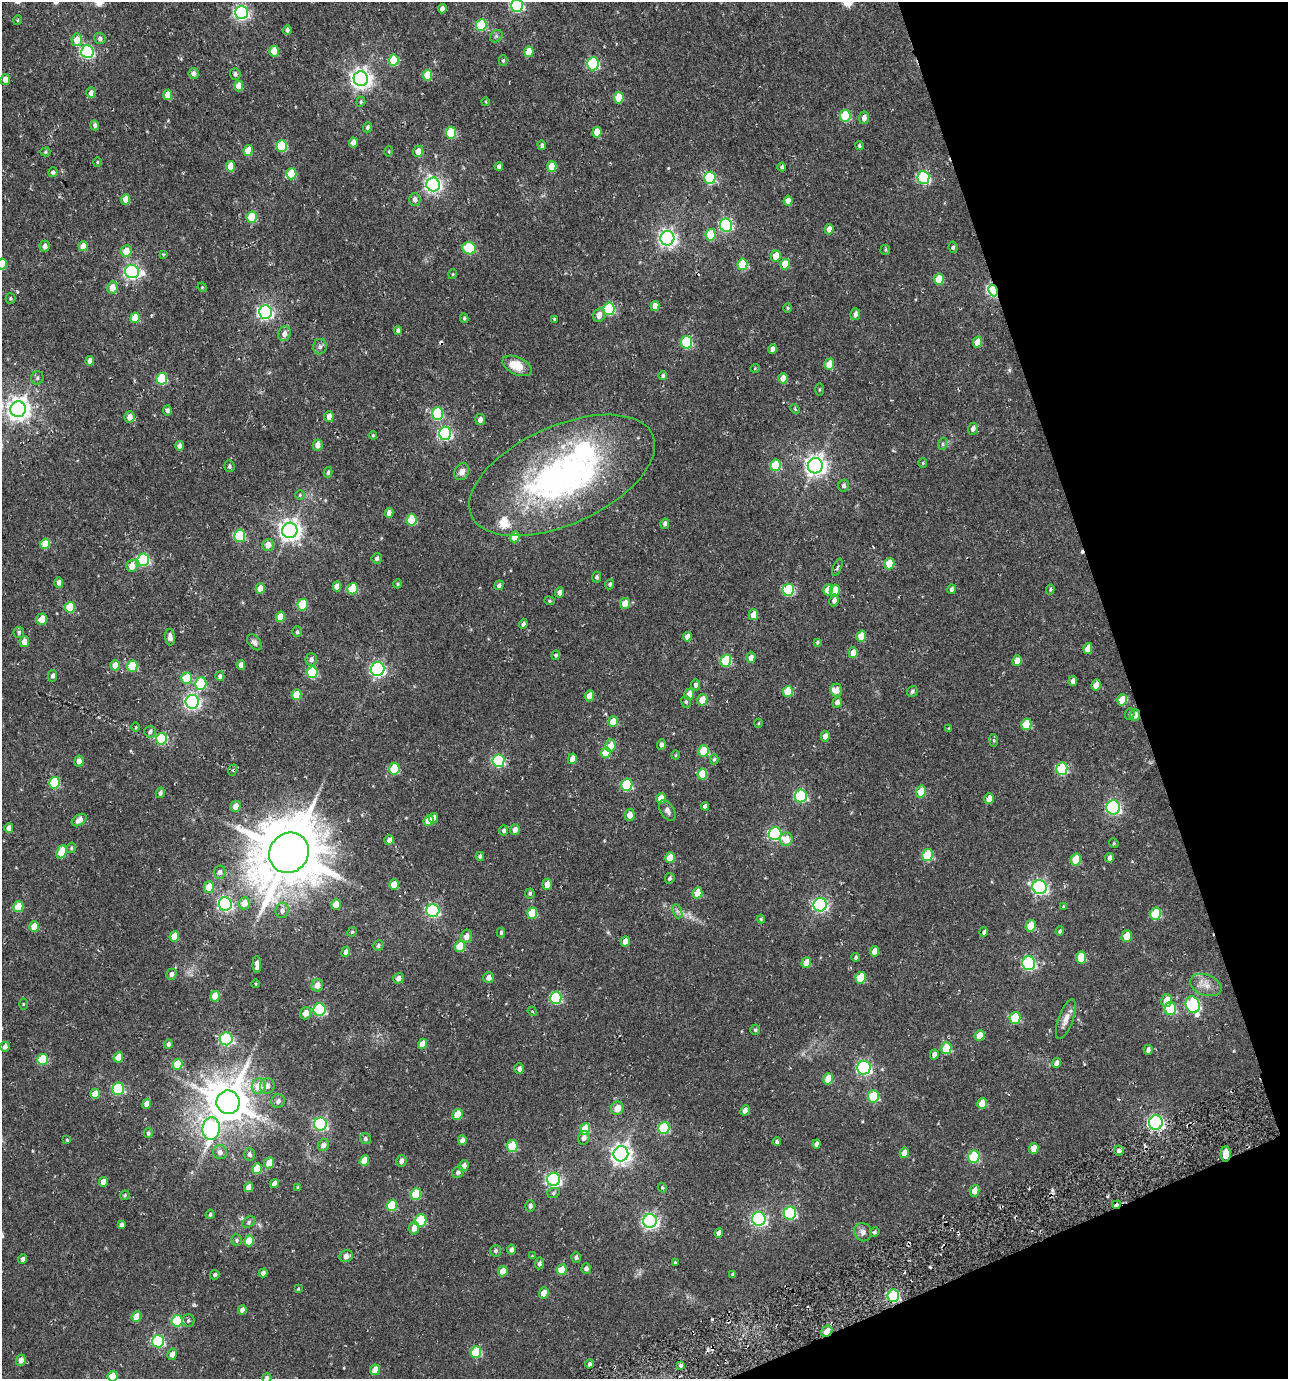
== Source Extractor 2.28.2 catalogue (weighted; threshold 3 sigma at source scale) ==
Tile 12 of 4 x 4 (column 4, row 3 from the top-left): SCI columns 3957-5242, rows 1383-2759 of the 5408 x 5588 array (HDU 1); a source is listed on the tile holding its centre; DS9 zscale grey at full resolution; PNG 1290 x 1381 px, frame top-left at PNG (2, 2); each listed source drawn as its Kron ellipse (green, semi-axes under 4 px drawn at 4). Shown black and unused: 17% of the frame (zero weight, under 2 of 3 exposures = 3% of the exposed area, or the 3 px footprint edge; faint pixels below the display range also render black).
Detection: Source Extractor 2.28.2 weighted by HDU 2 'WHT'; one run over the whole footprint, this tile lists its part. Background 0.014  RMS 0.0038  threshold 0.017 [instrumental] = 3 sigma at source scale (4.5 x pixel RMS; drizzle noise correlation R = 1.50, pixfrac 1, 0.0396/0.0396 arcsec/px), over >= 5 px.
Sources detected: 427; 1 too faint to see at this stretch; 3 cosmic-ray / hot-pixel residue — neither listed nor drawn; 3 inside a brighter listed object's ellipse — not listed separately; the other 420 listed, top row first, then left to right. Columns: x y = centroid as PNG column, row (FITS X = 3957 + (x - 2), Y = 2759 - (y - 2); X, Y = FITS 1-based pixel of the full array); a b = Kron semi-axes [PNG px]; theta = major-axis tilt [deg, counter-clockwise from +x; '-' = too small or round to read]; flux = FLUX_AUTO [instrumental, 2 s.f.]
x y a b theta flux
517 5 6 6 - 54
442 9 4 4 - 1.6
241 13 6 6 - 85
18 20 5 3 - 0.35
481 25 6 5 - 18
287 30 4 4 - 0.96
496 36 7 5 45 0.79
100 38 6 6 - 1.2
77 40 6 5 - 5
274 51 5 4 - 7.2
87 52 6 6 - 63
529 52 5 4 - 5.8
394 60 5 5 - 12
503 61 5 4 - 0.5
593 64 6 6 - 37
194 73 5 5 - 1.5
235 74 6 5 - 0.97
427 75 5 4 - 8.4
5 79 5 4 - 2
361 79 7 7 - 210
239 86 5 4 - 4
91 93 5 4 - 1.7
168 95 5 4 - 5.4
619 98 5 5 - 9.3
361 102 5 4 - 0.47
486 102 4 3 - 0.31
845 116 6 5 - 19
864 118 6 5 - 1.7
95 125 5 4 - 1
368 127 5 4 - 0.68
597 132 5 4 - 4.7
451 133 6 5 - 16
353 142 5 4 - 2.4
542 145 5 4 - 0.85
859 145 4 4 - 0.64
282 146 6 5 - 18
248 150 5 4 - 7.1
389 151 5 3 - 0.37
418 151 6 5 - 3
45 152 5 4 - 0.47
97 162 4 4 - 0.4
230 166 5 4 - 6.4
499 166 4 4 - 0.78
552 167 5 4 - 6.3
782 167 4 3 - 0.69
53 172 5 4 - 0.82
291 174 5 5 - 14
923 177 6 6 - 43
710 178 6 5 - 31
433 184 7 6 - 120
126 199 5 4 - 3.5
415 200 6 5 - 1.7
788 201 5 4 - 3.4
252 217 5 5 - 15
726 225 6 6 - 48
829 229 5 4 - 2.9
710 235 6 5 - 12
667 238 7 7 - 140
45 246 5 5 - 1.8
83 246 5 4 - 5
953 247 6 4 -80 0.56
469 248 7 6 - 22
885 250 5 4 - 0.44
126 251 6 5 - 5.2
163 254 4 3 - 0.42
776 256 6 5 - 5
2 264 5 4 - 9.8
742 264 6 5 - 11
785 264 5 4 - 6.7
132 272 7 6 - 99
453 274 5 3 - 0.3
939 279 5 5 - 7.8
112 287 6 5 - 4
202 287 5 4 - 0.34
993 290 6 4 -63 54
10 298 5 5 - 0.54
655 306 5 4 - 2.6
787 308 5 3 - 0.38
609 309 6 5 - 27
265 312 6 6 - 97
855 314 6 5 - 1.5
599 315 7 5 75 2.7
135 318 5 4 - 7.4
464 318 5 4 - 0.58
554 319 4 3 - 0.34
398 331 4 4 - 0.99
284 334 7 6 - 2.1
686 342 6 5 - 25
977 342 5 4 - 4.8
320 347 8 6 76 1.1
772 349 5 4 - 1.8
90 361 5 4 - 1.7
829 364 6 5 - 5.2
517 366 15 8 -26 6.8
755 368 5 3 - 0.3
663 375 4 4 - 0.66
37 378 7 6 - 0.9
783 378 5 4 - 4.1
162 379 6 5 - 22
819 390 6 3 89 0.43
18 409 8 7 - 270
795 409 5 3 - 0.36
168 410 5 4 - 0.95
438 414 6 5 - 25
129 417 6 5 - 2.9
329 417 5 4 - 2.5
480 420 5 5 - 2.1
973 429 6 5 - 1.3
445 433 6 6 - 61
373 435 4 3 - 0.43
942 444 6 4 71 0.58
318 445 5 5 - 2.6
179 446 5 4 - 1.7
923 463 5 4 - 0.4
775 465 6 5 - 15
229 466 6 5 - 0.73
815 466 8 7 - 230
328 472 5 4 - 0.82
462 472 9 7 62 2.3
562 475 99 49 24 120
844 485 6 5 - 1
300 495 5 4 - 0.42
389 513 5 4 - 1.7
411 520 6 5 - 14
665 524 5 4 - 1.1
290 530 8 7 - 240
240 536 6 5 - 20
515 537 5 4 - 6.7
45 544 5 4 - 7.9
268 545 6 5 - 3.1
377 558 5 5 - 1.1
143 560 6 6 - 42
889 564 5 5 - 5.9
132 566 6 5 - 3.9
837 567 9 3 68 0.63
596 577 5 4 - 0.72
59 583 5 4 - 1.4
398 584 4 4 - 0.46
610 584 5 4 - 0.68
499 585 5 4 - 1.1
337 586 5 4 - 2.8
260 588 5 4 - 4.5
352 589 5 5 - 15
952 589 5 4 - 0.99
1050 589 5 4 - 0.5
788 590 6 5 - 27
828 590 5 4 - 4.3
835 590 6 5 - 5
559 592 5 4 - 1.7
834 600 6 4 80 1.6
549 601 5 4 - 0.45
625 604 5 5 - 4.1
303 605 6 5 - 14
70 607 5 5 - 13
753 615 5 4 - 3.1
280 617 5 4 - 7.5
42 619 6 5 - 6.3
523 624 5 4 - 1.1
297 632 5 5 - 0.72
19 633 5 5 - 0.74
861 636 6 4 72 6
170 637 8 5 -86 2.1
687 637 5 4 - 2.2
24 642 5 4 - 2.9
254 642 9 5 -49 1.1
817 642 4 3 - 0.55
1088 648 5 4 - 3.7
853 653 5 4 - 5
556 655 5 4 - 0.55
751 658 5 4 - 2.1
311 659 6 6 - 1.4
726 661 6 5 - 22
1017 661 5 4 - 3.2
115 665 5 4 - 5.1
241 665 5 4 - 2.1
132 666 5 5 - 14
378 669 7 6 - 84
312 672 6 5 - 23
53 676 6 4 83 1.2
220 676 5 4 - 1
187 678 5 5 - 9.6
1073 681 5 4 - 1.6
201 684 6 5 - 23
696 685 5 4 - 1.1
1096 685 5 4 - 3.9
836 690 6 5 - 2.4
788 691 5 5 - 9
912 691 6 5 - 0.85
689 694 5 5 - 3.6
297 695 5 5 - 7.1
589 696 5 4 - 2.8
702 700 6 5 - 5.4
1122 700 6 5 - 6.8
192 702 7 6 - 110
686 702 6 5 - 0.62
837 702 5 4 - 1.2
1130 714 6 5 - 0.66
1135 715 6 5 - 2.4
613 722 5 4 - 7.5
758 723 4 3 - 0.3
1026 724 6 5 - 10
136 727 5 3 - 0.35
949 729 4 3 - 0.46
150 732 6 5 - 1
825 736 5 4 - 1.9
161 739 6 5 - 21
994 740 6 3 -82 0.45
661 744 5 4 - 1.1
610 745 6 5 - 3.3
703 751 6 5 - 9.5
606 753 6 5 - 8.5
676 755 5 3 - 0.36
572 759 5 4 - 2.8
714 759 5 4 - 0.53
79 761 5 5 - 2.2
498 761 6 6 - 42
394 769 6 5 - 16
1062 769 6 5 - 26
233 770 6 3 72 0.57
702 774 5 5 - 8.6
54 783 6 5 - 21
627 785 6 5 - 23
921 792 6 5 - 7.1
160 793 5 4 - 1.1
801 796 6 6 - 37
661 798 5 4 - 5.2
989 799 5 4 - 2.9
236 806 5 5 - 3
705 806 4 4 - 1.4
1113 807 7 7 - 71
667 810 11 7 -59 1.6
630 815 6 5 - 3
433 818 5 4 - 2.5
79 820 8 5 33 2.8
429 821 6 5 - 4.8
9 828 5 4 - 2
504 830 5 4 - 0.91
515 830 5 5 - 1.9
775 834 6 6 - 51
786 839 6 6 - 4.8
389 840 5 5 - 1.5
1114 843 5 4 - 0.46
71 848 5 4 - 0.51
62 852 7 5 68 7.4
289 853 21 19 52 2700
927 855 6 5 - 19
480 856 4 3 - 0.7
670 858 5 4 - 5.9
1110 858 5 4 - 1.4
1076 860 6 5 - 9.6
220 872 6 6 - 1.4
670 878 5 4 - 0.74
547 884 5 5 - 2.9
394 885 5 4 - 6.6
209 887 6 5 - 5.8
1040 887 7 7 - 91
530 893 5 5 - 0.85
698 893 5 4 - 6.7
244 903 6 5 - 3.9
225 904 7 6 - 78
336 905 5 4 - 6.1
820 905 7 6 - 73
18 907 5 5 - 9.9
1063 907 4 3 - 0.36
282 910 8 6 80 1.5
433 910 6 6 - 57
677 911 7 4 -71 0.91
532 913 5 5 - 10
1155 914 6 5 - 17
761 919 4 4 - 0.38
34 926 5 4 - 5.9
1031 926 6 5 - 5.7
1060 931 5 4 - 0.49
352 932 5 4 - 0.45
501 932 5 4 - 0.67
984 932 5 4 - 0.82
174 936 5 4 - 4.9
466 936 7 5 73 2.4
1127 936 6 5 - 6.4
625 941 5 4 - 3.1
378 946 5 5 - 0.67
460 946 5 5 - 10
874 951 5 4 - 2.7
346 952 5 4 - 1.3
856 957 4 3 - 0.8
1081 958 6 5 - 8.5
806 963 5 4 - 3.9
1029 963 7 6 - 60
257 965 8 4 -90 2.1
172 974 5 5 - 1.4
489 977 6 5 - 1.9
398 978 5 5 - 1.9
861 978 6 5 - 9.8
256 984 4 3 - 0.31
317 985 6 5 - 2.7
1206 985 16 10 -20 3.6
215 996 5 4 - 5.5
556 998 6 5 - 31
1167 1001 6 5 - 5.7
23 1004 5 3 - 0.34
1193 1005 8 7 - 51
1170 1009 6 6 - 21
320 1010 6 6 - 40
532 1011 5 3 - 0.4
305 1013 6 5 - 3.1
1015 1018 6 5 - 16
1066 1019 21 7 70 3
755 1030 5 4 - 0.58
980 1035 5 5 - 4.5
226 1039 6 6 - 51
168 1044 4 4 - 1.1
423 1044 5 4 - 5
5 1047 5 4 - 1.6
946 1048 6 5 - 13
1148 1050 5 4 - 1.2
934 1055 5 4 - 1.5
118 1057 5 4 - 5.3
43 1059 5 5 - 16
1057 1063 5 4 - 1.8
177 1064 5 5 - 11
864 1068 7 6 - 79
519 1069 5 5 - 1.2
828 1079 6 5 - 6.8
259 1086 8 7 - 6.7
267 1086 8 7 - 1.8
118 1089 6 6 - 35
95 1094 5 4 - 4.6
873 1096 6 5 - 18
278 1101 7 6 - 1.5
228 1102 12 11 - 1300
982 1103 5 5 - 4.5
147 1104 5 4 - 3.1
617 1108 7 6 - 3.9
745 1110 5 4 - 1.8
457 1114 5 5 - 8.6
1156 1123 7 7 - 95
320 1124 6 6 - 68
211 1128 11 8 85 80
664 1128 6 5 - 27
585 1129 6 5 - 8.2
148 1133 5 4 - 0.67
584 1138 7 5 72 1.6
365 1139 6 5 - 0.86
67 1140 4 4 - 0.43
462 1140 5 4 - 1.9
777 1142 4 4 - 0.73
816 1144 4 4 - 1.5
323 1145 6 5 - 2
512 1146 6 5 - 14
1034 1149 5 4 - 3.7
1119 1151 5 5 - 1
220 1152 7 7 - 1.8
904 1153 5 4 - 3.2
249 1154 6 5 - 1.1
621 1154 8 7 - 210
1226 1154 7 5 -89 5.5
974 1157 6 5 - 22
364 1161 5 4 - 6
401 1161 6 5 - 1.6
269 1163 6 5 - 4.3
464 1166 5 4 - 2.8
257 1169 5 5 - 8.6
458 1172 6 5 - 1.1
554 1179 6 6 - 88
103 1182 5 4 - 3.1
274 1184 5 4 - 2
249 1187 5 4 - 3.3
298 1187 4 3 - 0.42
662 1187 5 3 - 0.65
975 1191 6 5 - 2.7
553 1193 6 5 - 0.62
416 1194 6 5 - 14
125 1195 5 4 - 0.58
392 1205 6 5 - 16
1116 1205 4 2 - 12
530 1206 6 5 - 1.1
790 1213 6 6 - 42
210 1214 5 3 - 0.51
759 1219 7 7 - 89
421 1220 6 6 - 18
650 1221 7 7 - 110
249 1222 7 5 38 0.7
121 1225 4 4 - 1.1
414 1228 6 5 - 2.7
863 1232 9 8 - 1.8
875 1232 5 4 - 0.64
719 1233 5 4 - 1.5
237 1240 6 5 - 0.62
249 1241 5 5 - 6.1
511 1250 5 4 - 1.2
496 1251 5 5 - 0.74
346 1256 7 6 - 2.4
532 1256 4 4 - 0.28
576 1257 5 4 - 0.85
23 1259 5 4 - 0.95
675 1262 3 3 - 0.33
539 1263 6 4 83 0.92
586 1268 5 5 - 1.2
562 1270 5 5 - 7.5
503 1271 5 4 - 4.2
263 1273 4 4 - 1.3
215 1275 5 4 - 0.75
733 1275 4 3 - 0.68
298 1289 4 3 - 0.29
544 1293 5 5 - 3.7
893 1296 6 6 - 33
242 1310 4 4 - 1.5
136 1317 5 4 - 5.3
188 1320 6 6 - 0.85
177 1321 6 5 - 20
827 1331 6 5 - 4.3
158 1341 6 6 - 39
476 1352 6 5 - 17
172 1354 6 4 77 2.2
21 1360 5 5 - 2.3
590 1364 4 4 - 0.95
681 1365 4 3 - 3.3
375 1370 5 4 - 4.1
113 1376 5 5 - 6.1
267 1378 5 4 - 0.92
Overlapping masked pixels (flux is a lower limit): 5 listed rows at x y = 993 290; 1135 715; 1226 1154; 1116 1205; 827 1331
Isophote crosses this tile's border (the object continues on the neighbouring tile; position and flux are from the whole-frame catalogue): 4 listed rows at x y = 517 5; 2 264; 113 1376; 267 1378